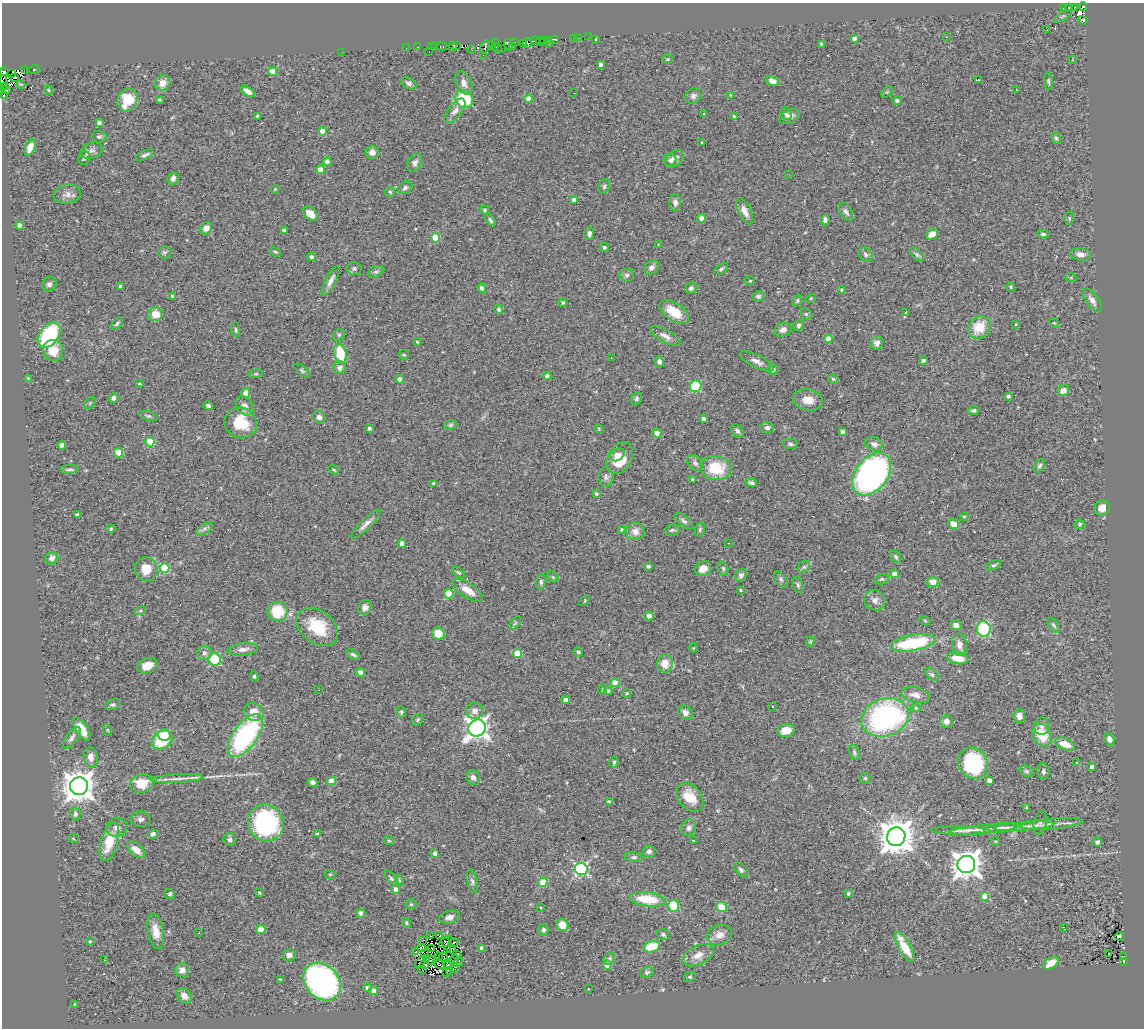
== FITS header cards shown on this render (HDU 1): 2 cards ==
NAXIS1  =                 1142
NAXIS2  =                 1026

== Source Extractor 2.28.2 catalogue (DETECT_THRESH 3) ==
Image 1142 x 1026 px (HDU 1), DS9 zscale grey, 1 PNG px = 1 image px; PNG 1146 x 1030 px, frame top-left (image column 1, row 1026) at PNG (2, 3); each listed source drawn as its Kron ellipse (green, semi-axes under 4 px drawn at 4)
Background 0.494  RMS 0.047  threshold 0.14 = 3 sigma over >= 5 px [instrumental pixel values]
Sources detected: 450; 12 with non-positive FLUX_AUTO (blend fragments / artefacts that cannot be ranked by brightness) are neither listed nor drawn; the other 438 listed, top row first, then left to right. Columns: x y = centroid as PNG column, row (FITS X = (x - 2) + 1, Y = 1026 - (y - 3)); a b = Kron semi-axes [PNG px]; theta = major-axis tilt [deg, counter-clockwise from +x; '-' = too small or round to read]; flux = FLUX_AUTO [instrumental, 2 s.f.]
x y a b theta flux
1083 6 4 2 - 0.49
1063 7 3 3 - 14
1075 7 3 2 - 3.7
1069 8 3 3 - 18
1063 16 10 2 31 3.5
1083 20 5 3 - 22
1047 29 3 2 - 9.9
588 37 2 2 - 2
946 37 2 2 - 2.4
573 38 3 2 - 6.7
578 38 2 2 - 4
854 38 4 3 - 12
555 39 4 3 - 47
596 39 3 3 - 4.4
547 40 3 3 - 37
535 41 5 3 - 67
544 41 4 3 - 57
515 42 3 2 - 24
540 42 4 3 - 20
496 43 2 2 - 2.2
527 43 5 2 - 30
523 44 3 3 - 16
549 44 2 2 - 16
822 44 4 3 - 8.5
457 45 3 2 - 22
509 45 6 3 -69 54
435 46 3 2 - 7.7
453 46 5 3 - 35
492 46 3 2 - 34
418 47 3 2 - 6.8
431 47 2 2 - 2.2
441 47 6 3 1 1.9
485 47 7 3 76 51
512 47 3 2 - 9.8
406 48 3 2 - 2.1
497 48 6 3 -43 11
501 48 4 3 - 6.5
472 49 4 2 - 4.9
429 51 3 2 - 1.1
342 52 2 2 - 1.8
483 55 2 2 - 3.1
668 59 5 4 - 3.5
1072 60 2 2 - 1.9
600 64 4 3 - 10
34 69 5 4 - 11
24 70 2 2 - 5.7
4 71 4 3 - 43
272 71 4 4 - 79
12 73 3 2 - 25
14 78 4 2 - 3.6
978 80 3 2 - 2.2
773 81 6 4 -28 23
1049 81 9 3 -87 4.9
3 83 8 4 89 35
162 83 8 7 - 32
409 83 8 5 -25 9.5
464 83 12 7 -63 20
21 84 4 2 - 3.4
6 87 3 2 - 11
1016 89 3 2 - 2.6
7 90 3 3 - 14
48 90 5 4 - 3.4
248 91 8 4 -34 20
887 92 7 4 44 4.1
573 93 2 2 - 1.6
4 95 3 2 - 8.9
731 95 3 3 - 2.8
693 96 8 7 - 11
464 99 9 8 - 150
528 99 4 4 - 35
127 100 12 9 65 79
159 100 3 3 - 4.8
897 100 5 4 - 6
455 111 14 6 52 21
703 113 3 3 - 12
786 114 6 5 - 7
258 116 4 3 - 8.1
735 117 4 4 - 11
789 117 11 6 25 14
99 123 4 4 - 11
323 131 4 4 - 48
99 136 7 6 - 6.9
1056 138 6 4 -73 5.5
702 143 4 3 - 3.3
30 147 8 5 68 33
91 151 11 8 19 14
372 152 6 6 - 17
145 155 10 4 24 8.7
84 158 7 5 75 9.1
674 159 10 7 39 18
670 160 6 6 - 7.5
327 162 4 4 - 21
415 163 9 7 64 11
320 169 4 4 - 47
789 174 2 2 - 1.9
173 178 6 5 - 12
604 186 7 5 70 6.4
405 188 7 5 35 7.9
275 189 4 4 - 3.1
390 192 5 5 - 4.6
67 194 14 9 9 21
574 200 4 4 - 11
675 202 8 6 -89 13
485 210 5 4 - 4.4
745 211 14 6 -64 21
846 212 10 5 -58 11
310 214 8 6 -44 40
702 218 4 4 - 29
1069 218 7 3 82 3.4
490 220 7 4 -57 6
825 220 5 4 - 9.2
19 225 4 4 - 17
206 228 7 5 45 20
284 231 3 3 - 10
589 234 6 5 - 9.8
932 234 6 5 - 22
1043 234 6 4 0 5.4
436 238 5 4 - 77
658 245 2 2 - 2
604 247 4 4 - 5.9
165 252 6 6 - 6.5
275 252 6 4 -21 4.4
917 254 9 4 -42 6.3
1080 254 10 6 -9 18
866 255 8 6 -47 8.5
311 257 4 4 - 6.5
651 267 8 6 40 13
354 268 7 6 - 7.3
721 269 8 4 36 6.2
376 272 8 5 20 7.4
627 275 7 6 - 7.5
1071 278 6 3 -19 3.4
331 281 16 5 62 19
750 281 5 4 - 3
49 284 8 6 42 11
120 286 3 3 - 6.1
1011 287 4 4 - 3.9
482 288 4 4 - 13
691 288 6 5 - 8.2
841 290 4 3 - 3.1
173 296 4 4 - 8.2
758 296 6 5 - 6.7
811 298 5 3 - 3
1092 300 14 6 -54 16
797 301 6 4 74 4.3
563 303 4 4 - 4.8
499 309 5 4 - 8.1
674 312 17 9 -34 73
906 312 3 3 - 2.5
155 314 7 7 - 41
806 314 6 5 - 4.7
117 323 7 4 45 5.8
1054 323 5 3 - 2.9
1016 324 3 3 - 3.1
798 325 6 5 - 6.9
979 327 12 10 49 71
236 330 7 3 -84 3.9
783 330 9 6 20 13
49 335 14 9 53 280
339 335 6 5 - 5.1
665 336 17 6 -28 20
829 339 4 4 - 42
417 342 3 3 - 3.2
877 343 7 6 - 12
53 350 11 10 - 50
340 353 10 6 -75 120
404 355 5 4 - 3.6
611 357 3 2 - 3.2
757 361 19 6 -26 18
924 361 4 3 - 9
659 362 5 5 - 12
340 368 6 6 - 12
773 369 5 5 - 8.4
302 371 9 4 -39 5.9
256 374 7 3 8 3.6
547 376 4 4 - 11
28 378 3 2 - 2.4
400 379 4 4 - 25
833 379 5 4 - 4.6
140 384 3 2 - 3.2
696 386 6 5 - 210
1063 390 6 5 - 22
245 393 5 4 - 17
1008 396 3 3 - 8.4
113 398 5 4 - 14
636 399 7 5 67 6.5
808 400 15 10 -10 35
90 403 7 4 45 4.4
208 406 4 3 - 7
245 406 11 8 -52 17
973 410 5 4 - 6
148 416 10 4 -17 6.7
319 417 6 6 - 13
703 419 4 3 - 9
241 423 16 15 - 100
450 425 7 5 16 5.3
369 428 3 3 - 7.8
767 428 7 5 -10 7.2
599 429 4 4 - 3.2
737 431 7 5 -51 9.5
842 432 4 4 - 11
657 433 4 4 - 42
150 442 4 4 - 110
790 444 8 5 -8 7.2
874 444 9 6 -20 14
62 445 4 4 - 23
118 452 5 4 - 100
617 455 8 5 34 28
620 458 17 12 60 88
695 463 9 6 -45 11
1039 466 7 4 57 6.9
716 468 15 12 -6 120
70 469 9 3 2 7
334 470 5 3 - 3.4
872 474 24 16 52 1100
606 477 9 7 -81 11
692 480 4 4 - 4.4
434 483 3 3 - 7.2
751 483 5 4 - 6.7
596 493 4 3 - 5.1
1102 508 8 7 - 24
77 515 4 3 - 5.5
964 517 4 4 - 5.2
684 521 11 5 -39 9.3
366 524 19 5 45 19
953 524 6 4 -41 33
1080 524 4 4 - 6.3
111 529 5 4 - 4.2
204 529 10 5 36 9.9
622 529 4 4 - 4.5
700 529 7 5 75 5.8
672 530 8 5 11 6.4
635 531 9 8 - 26
728 543 3 2 - 5.7
402 544 4 4 - 31
896 557 6 5 - 6
52 558 6 6 - 15
993 565 8 4 25 5.9
648 566 4 3 - 8.1
804 567 6 5 - 6.6
164 568 5 5 - 120
723 568 7 5 -74 5.4
146 569 12 11 - 51
703 569 8 7 - 27
458 572 7 4 -43 5
895 574 4 4 - 49
741 575 6 5 - 12
553 577 6 5 - 4.6
781 579 9 5 -53 6.4
882 579 7 5 13 5.6
541 582 7 4 85 6.8
933 582 6 5 - 26
798 585 8 5 -70 6.7
468 590 17 7 -34 38
741 590 3 2 - 2.9
449 594 4 4 - 85
875 600 10 10 - 19
585 601 6 2 46 2.5
365 607 7 6 - 16
140 611 6 3 18 4
278 611 10 9 - 100
649 616 4 4 - 34
925 621 5 3 - 3.1
515 623 7 4 52 4.3
956 625 6 5 - 15
1053 625 9 4 -56 6.2
317 627 23 16 -38 120
984 629 7 7 - 220
438 634 6 6 - 51
810 642 5 3 - 3.8
913 643 23 8 10 230
959 645 11 7 -84 20
693 648 4 3 - 2.3
243 649 15 6 7 18
578 652 5 4 - 4.8
204 653 7 7 - 11
517 653 4 4 - 70
353 655 7 3 -30 6.7
958 658 11 6 -10 41
215 659 6 6 - 160
665 664 9 8 - 43
147 666 10 7 20 38
360 672 5 4 - 10
932 674 8 5 -44 6.5
254 676 5 4 - 4.2
615 683 4 4 - 61
602 689 5 2 - 2.8
319 690 3 2 - 2.7
608 691 4 3 - 7.3
627 693 4 4 - 4.6
916 695 14 7 -12 24
565 700 4 4 - 13
113 704 8 5 18 7.1
772 706 2 2 - 3
916 708 4 4 - 3.8
475 711 8 8 - 19
254 712 10 8 -25 39
401 712 5 4 - 4.9
685 713 8 6 -45 14
1019 716 6 6 - 21
885 717 24 18 17 650
418 720 6 5 - 5.2
946 721 6 6 - 18
1042 726 9 7 88 12
477 728 9 8 - 2100
82 729 13 6 -57 44
108 730 6 3 -70 3.1
786 730 9 6 15 42
164 735 6 5 - 170
1042 735 12 9 -63 73
245 736 25 12 54 470
72 738 12 5 54 13
1109 739 6 5 - 16
162 740 11 8 36 120
1065 744 10 6 -21 52
854 752 8 5 -69 6.7
91 757 10 7 -83 15
614 762 5 4 - 6.2
973 763 16 14 -55 220
1077 763 4 3 - 3.3
1092 767 4 4 - 14
1026 771 7 5 -16 6.1
1043 772 8 6 -83 9.3
473 777 7 6 - 16
865 778 5 5 - 3.9
177 779 26 4 3 19
989 780 4 4 - 24
332 781 4 4 - 54
312 782 5 4 - 9.2
142 784 12 9 15 66
79 786 9 9 - 5000
690 797 16 11 -49 62
609 802 4 3 - 6.7
1027 807 3 3 - 8.4
75 814 6 5 - 7.5
141 819 10 8 -5 11
266 823 19 17 -55 420
1040 823 12 6 79 10
1052 824 31 5 4 27
1024 826 30 4 4 23
117 827 10 9 - 17
689 828 8 7 - 12
1000 828 16 5 7 13
986 829 36 4 6 32
961 831 30 4 -1 20
153 834 5 4 - 8.9
317 834 4 3 - 5.4
896 837 9 9 - 7000
73 838 5 3 - 2.6
230 839 6 6 - 8.8
389 840 5 4 - 4.5
693 840 4 2 - 1.8
109 841 20 8 73 82
995 841 4 3 - 2.9
1097 842 4 4 - 9.5
136 850 11 6 -41 28
649 851 6 6 - 12
435 853 4 4 - 12
634 857 9 5 -5 6.9
966 864 9 8 - 4000
581 869 6 6 - 520
741 870 8 5 -48 8.1
330 874 5 3 - 2.8
391 878 9 4 -49 6.4
399 880 6 3 -71 3.3
472 881 12 5 -77 8.9
543 882 5 4 - 120
395 889 5 4 - 13
259 893 4 3 - 3.8
848 893 4 3 - 5.7
170 894 5 5 - 5
985 897 4 4 - 75
647 899 18 7 -7 110
411 904 5 5 - 4.2
674 906 6 5 - 100
722 907 5 5 - 51
541 908 2 2 - 2.3
361 913 4 4 - 28
449 917 10 6 15 15
406 923 5 4 - 4.2
562 925 6 6 - 43
1064 927 3 2 - 6.6
261 929 4 4 - 61
543 930 6 5 - 7
156 931 18 8 -80 36
199 933 3 2 - 4.8
663 934 6 5 - 6.2
440 935 2 2 - 2.8
720 935 13 10 18 24
430 936 3 2 - 3
1119 936 4 3 - 7.3
422 940 3 2 - 1.1
90 941 3 3 - 3.8
445 942 8 4 44 0.78
454 942 4 2 - 8.1
449 946 10 2 -51 2.1
652 947 8 5 17 100
905 947 17 6 -61 84
422 948 4 3 - 0.83
432 948 3 2 - 2.6
482 948 4 4 - 21
448 950 3 2 - 2
415 952 3 2 - 3.9
425 954 3 2 - 4.8
1109 954 3 2 - 4.6
289 955 7 5 0 16
457 955 3 2 - 5.6
698 955 16 9 26 32
1123 956 3 2 - 5.3
438 957 4 2 - 1.1
443 957 5 2 - 0.5
426 958 3 2 - 1.2
609 959 6 5 - 7.5
105 960 3 2 - 3.3
431 960 6 2 8 2.2
454 960 5 2 - 3.5
1124 961 3 3 - 8.9
420 962 7 3 54 0.0019
458 962 5 3 - 4.1
1051 963 8 5 33 45
425 964 2 2 - 3.8
439 964 6 2 -36 0.36
447 964 4 2 - 0.41
607 965 4 4 - 46
455 968 5 2 - 0.29
422 969 3 3 - 16
182 970 7 7 - 18
450 971 3 2 - 27
647 972 7 5 18 7
446 973 3 2 - 12
690 977 6 4 20 5
280 979 3 3 - 5.2
322 982 21 16 -48 810
367 988 4 4 - 14
588 989 3 3 - 6
374 991 4 4 - 37
184 996 9 6 -45 20
75 1004 3 3 - 6.6
At the frame edge (FLAGS 8, measured only in part): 3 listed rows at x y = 4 71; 3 83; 4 95
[12 non-positive-flux detections neither listed nor drawn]